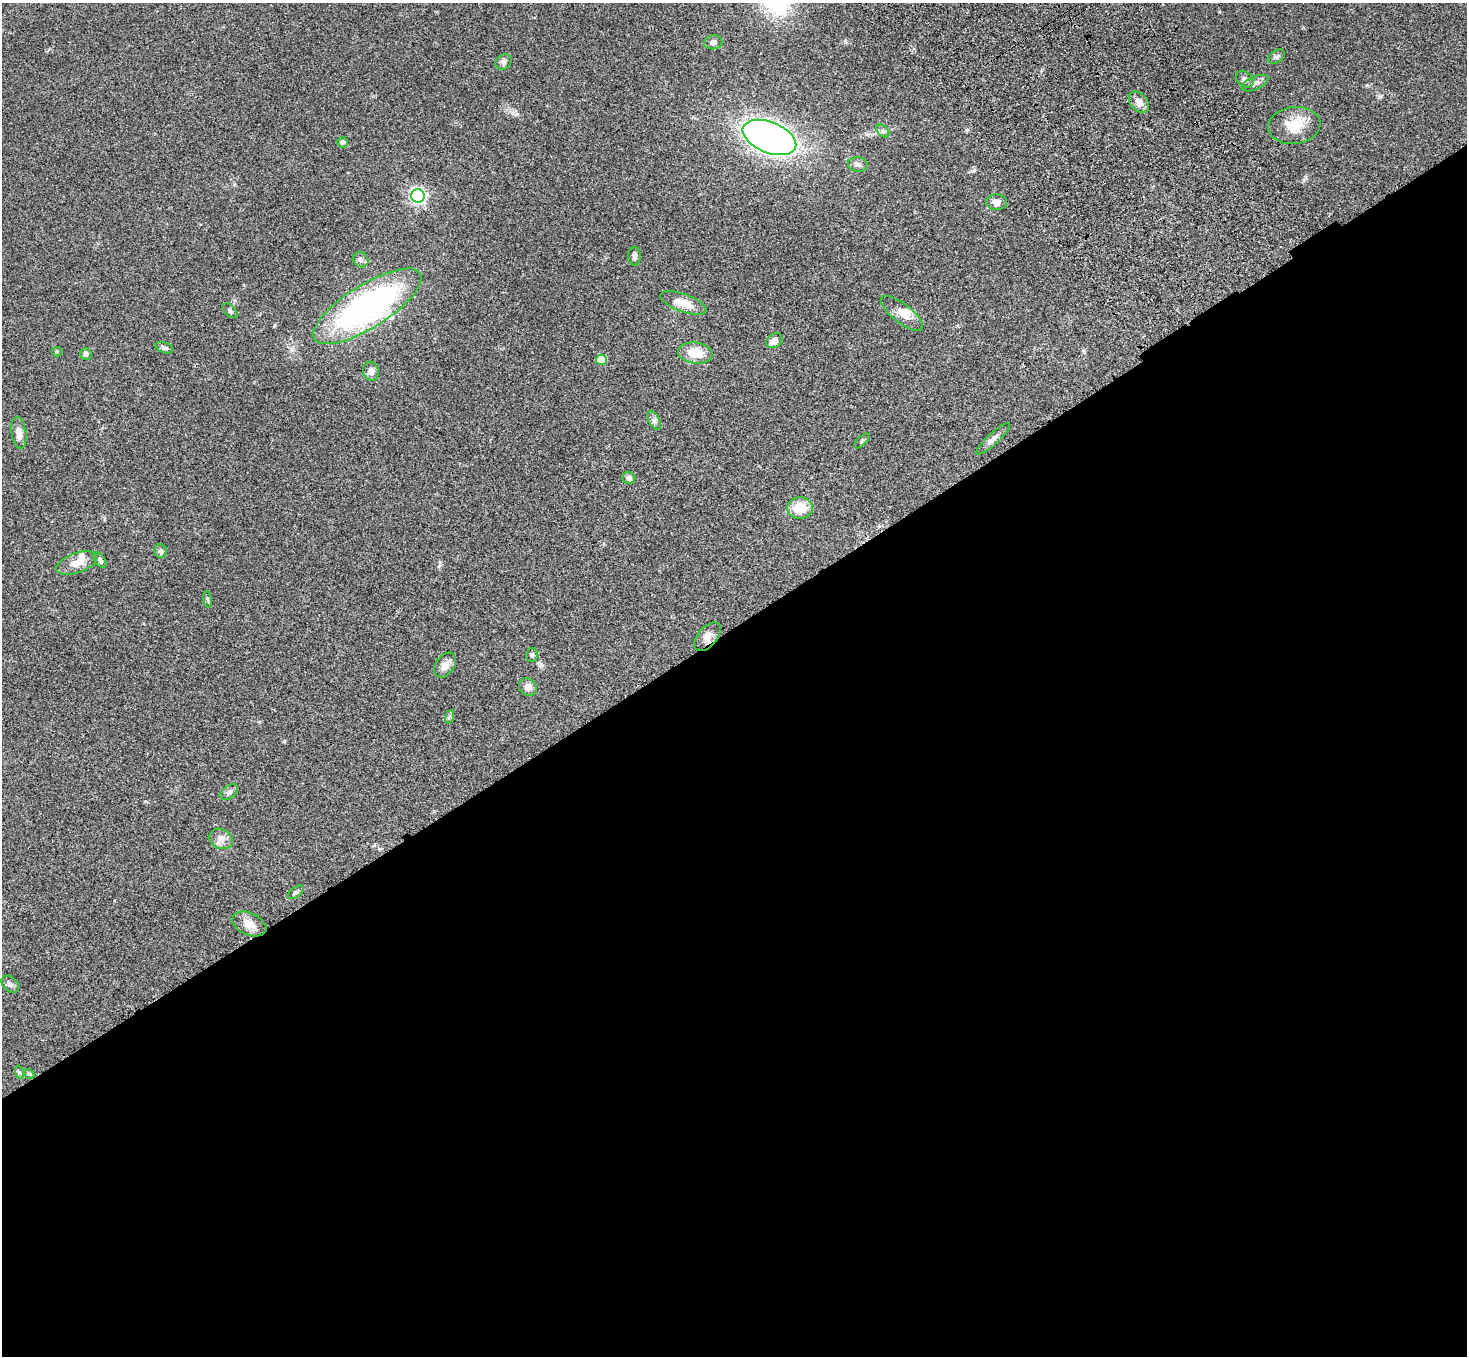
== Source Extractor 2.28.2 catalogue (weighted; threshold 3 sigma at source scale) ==
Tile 15 of 4 x 4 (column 3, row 4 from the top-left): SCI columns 3037-4501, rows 376-1729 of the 6069 x 6028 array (HDU 1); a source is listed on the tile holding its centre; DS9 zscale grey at full resolution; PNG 1469 x 1358 px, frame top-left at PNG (2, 3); each listed source drawn as its Kron ellipse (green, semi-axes under 4 px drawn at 4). Shown black and unused: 54% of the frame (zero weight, under 3 of 4 exposures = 6% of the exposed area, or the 3 px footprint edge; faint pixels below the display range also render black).
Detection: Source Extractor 2.28.2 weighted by HDU 2 'WHT'; one run over the whole footprint, this tile lists its part. Background 0.0468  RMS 0.0052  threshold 0.0232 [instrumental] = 3 sigma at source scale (4.5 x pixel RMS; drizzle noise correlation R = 1.50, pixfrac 1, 0.05/0.05 arcsec/px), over >= 5 px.
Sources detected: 51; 3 inside a brighter listed object's ellipse — not listed separately; the other 48 listed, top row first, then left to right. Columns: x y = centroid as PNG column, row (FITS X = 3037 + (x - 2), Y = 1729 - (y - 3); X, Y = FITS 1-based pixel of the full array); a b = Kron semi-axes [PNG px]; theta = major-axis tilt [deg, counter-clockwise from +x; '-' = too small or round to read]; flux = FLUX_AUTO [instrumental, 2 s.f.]
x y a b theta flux
713 42 9 7 6 2
1276 56 9 6 30 1.3
503 62 8 7 - 1.7
1245 79 10 7 -37 2.3
1255 83 14 6 24 2.2
1139 102 12 8 -51 3.7
1294 125 26 18 6 12
883 131 8 5 -45 1.1
769 137 28 15 -22 340
343 142 5 5 - 1.4
858 165 10 7 -9 1.9
418 196 7 6 - 140
997 202 10 8 0 3
635 256 9 6 -90 1.5
361 260 8 7 - 1.4
683 303 24 9 -20 8
367 306 62 21 32 120
230 311 9 5 -44 1.1
902 313 25 9 -38 5.6
774 341 8 7 - 2.9
164 348 9 5 -20 1.3
57 352 5 4 - 0.52
695 353 17 10 -5 9.6
86 354 6 5 - 1.3
601 360 5 5 - 9.9
371 371 10 7 -79 2.2
654 421 10 5 -64 1.5
19 433 16 7 -83 3.7
993 439 22 5 43 2.6
862 441 9 4 45 0.99
629 478 6 6 - 1.8
800 508 13 10 3 12
161 551 7 6 - 1.3
100 560 9 5 -56 1.3
77 563 21 10 20 5.5
208 599 8 4 -81 0.76
707 637 17 9 50 3.8
532 655 7 6 - 1.1
445 665 14 9 55 3.9
528 687 9 8 - 3.2
449 717 7 4 70 0.77
229 792 10 6 39 1.5
221 839 12 10 -25 3.1
296 892 9 5 38 1.3
249 924 18 11 -24 5.2
10 984 10 7 -44 1.5
19 1072 7 4 -71 0.89
29 1074 5 4 - 0.71
Unlisted compact peaks at least as high as the median listed source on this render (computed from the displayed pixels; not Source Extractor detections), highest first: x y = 512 113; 284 741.